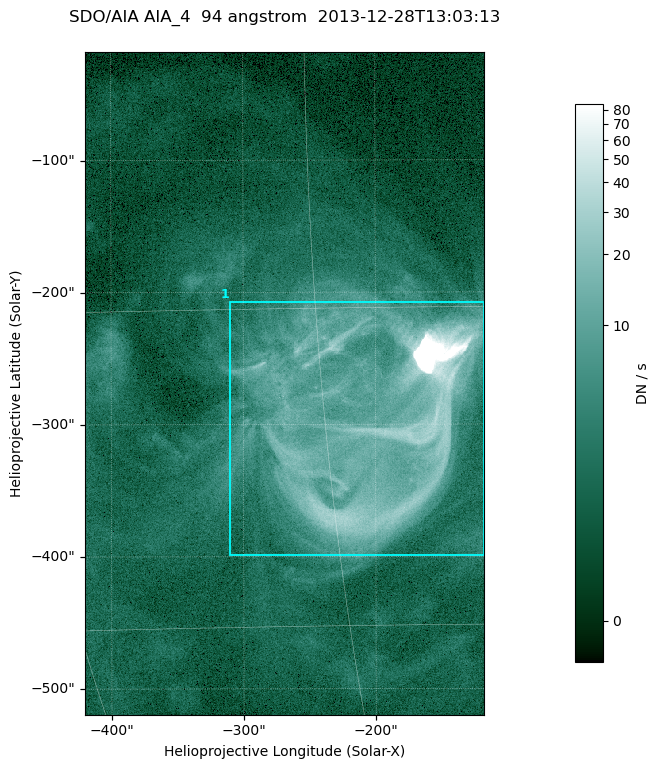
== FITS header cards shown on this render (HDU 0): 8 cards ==
TELESCOP= 'SDO/AIA '
INSTRUME= 'AIA_4   '
WAVELNTH=                   94
WAVEUNIT= 'angstrom'
DATE-OBS= '2013-12-28T13:03:13.12'
CTYPE1  = 'HPLN-TAN'
CTYPE2  = 'HPLT-TAN'
BUNIT   = 'DN / s  '

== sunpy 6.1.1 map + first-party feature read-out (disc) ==
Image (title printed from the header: SDO/AIA AIA_4  94 angstrom  2013-12-28T13:03:13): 503 x 835 px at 0.6 arcsec/px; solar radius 976 arcsec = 1626 px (partial field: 5.1% of the solar disc is inside the frame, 100% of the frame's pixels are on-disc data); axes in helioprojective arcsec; data unit DN / s (BUNIT, on the colour bar)
Orientation: roll -0.138 deg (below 1 deg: not rotated)
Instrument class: DISC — disc imager (sunpy class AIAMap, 94 A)
Bright regions (active regions / flare kernels): reference = the on-disc median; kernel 5 px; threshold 5 sigma = 6.85 DN / s over a disc level ~1.82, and >= 1.15x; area >= 420 px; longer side >= 6 px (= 3.6 arcsec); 1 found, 1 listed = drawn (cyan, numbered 1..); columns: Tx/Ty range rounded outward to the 2 arcsec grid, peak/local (2 s.f.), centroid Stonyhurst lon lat
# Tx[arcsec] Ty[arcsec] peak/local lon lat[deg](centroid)
1 -310..-116 -400..-206 678 -13 -20